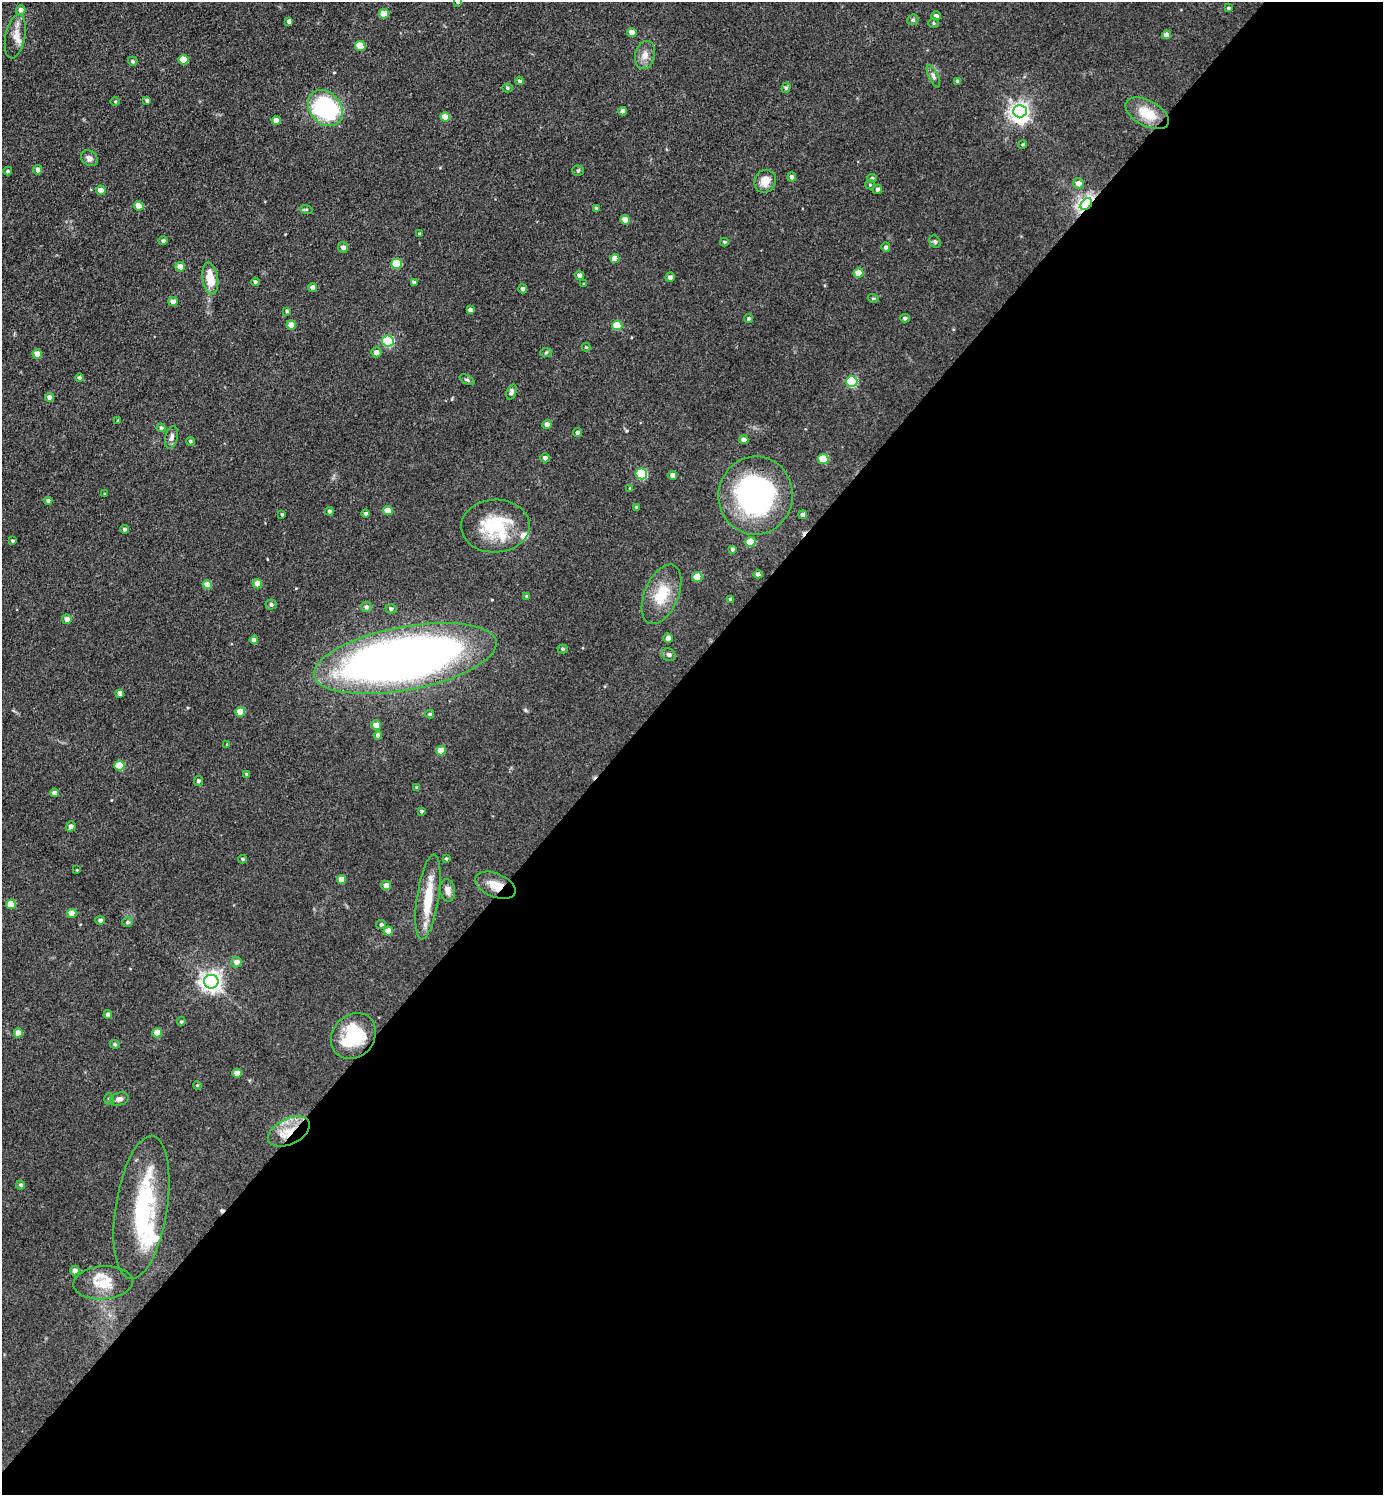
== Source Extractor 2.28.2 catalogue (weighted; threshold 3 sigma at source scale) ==
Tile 12 of 4 x 4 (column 4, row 3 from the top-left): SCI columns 4443-5823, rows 1496-2988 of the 5979 x 5977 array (HDU 1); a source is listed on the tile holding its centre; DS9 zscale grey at full resolution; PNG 1385 x 1497 px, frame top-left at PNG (2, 2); each listed source drawn as its Kron ellipse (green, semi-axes under 4 px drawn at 4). Shown black and unused: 55% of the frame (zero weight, under 3 of 5 exposures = <1% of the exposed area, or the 3 px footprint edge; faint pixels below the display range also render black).
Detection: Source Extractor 2.28.2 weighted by HDU 2 'WHT'; one run over the whole footprint, this tile lists its part. Background 0.0607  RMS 0.0073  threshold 0.0326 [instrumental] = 3 sigma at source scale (4.5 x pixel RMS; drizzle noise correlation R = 1.50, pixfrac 1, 0.05/0.05 arcsec/px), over >= 5 px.
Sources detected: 178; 2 inside a brighter object's white glare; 2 cosmic-ray / hot-pixel residue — neither listed nor drawn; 6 inside a brighter listed object's ellipse — not listed separately; the other 168 listed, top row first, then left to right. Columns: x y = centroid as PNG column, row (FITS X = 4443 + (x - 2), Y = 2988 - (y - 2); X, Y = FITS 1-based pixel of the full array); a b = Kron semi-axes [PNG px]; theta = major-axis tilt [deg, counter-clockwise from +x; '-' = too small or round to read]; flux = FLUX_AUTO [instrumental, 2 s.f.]
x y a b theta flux
458 2 4 3 - 1.3
1228 8 4 3 - 0.96
21 10 5 4 - 2.5
384 14 5 4 - 16
936 16 4 4 - 2.4
913 20 6 5 - 1.2
289 21 4 4 - 3.3
934 23 5 5 - 1
632 32 4 4 - 6.5
1166 35 4 4 - 6.3
15 36 22 10 79 7.6
360 46 5 5 - 15
645 55 14 10 76 5.9
184 60 5 5 - 19
133 61 4 4 - 1.5
933 76 12 4 -65 2.3
519 81 4 4 - 1.2
957 81 4 3 - 0.99
507 88 5 4 - 1.2
786 88 5 4 - 1.3
147 100 4 3 - 1.8
115 101 4 3 - 0.68
325 108 20 15 -49 83
623 111 4 4 - 3.5
1020 111 7 6 - 340
1147 113 24 12 -28 17
445 117 5 4 - 10
276 120 4 4 - 6
1023 144 4 3 - 0.8
89 158 9 7 -37 3
38 170 4 4 - 3
8 171 4 3 - 1.1
578 171 5 5 - 1.1
792 177 4 4 - 2.5
872 178 5 4 - 1.1
765 181 12 10 59 8.5
1078 183 5 5 - 4.3
870 185 5 4 - 0.84
877 189 5 4 - 1.9
101 190 5 4 - 4.7
1086 204 7 5 51 270
139 206 5 4 - 10
596 208 4 4 - 0.86
306 209 6 4 -18 0.86
625 220 5 4 - 8.2
419 234 4 3 - 0.71
163 241 4 4 - 1.7
724 242 4 4 - 1
935 242 6 5 - 1.5
343 247 5 5 - 2.9
886 247 5 4 - 1.8
615 259 5 4 - 9
396 264 5 5 - 27
180 267 5 4 - 6.2
859 273 5 4 - 11
579 275 4 4 - 2.9
670 277 4 4 - 2.5
210 278 16 8 -81 13
255 282 4 4 - 1.5
414 282 4 3 - 1.7
584 284 4 2 - 0.59
313 288 4 4 - 4.2
523 289 4 4 - 2.2
873 298 5 3 - 0.75
173 302 4 4 - 5.2
470 310 4 4 - 2.4
287 311 3 3 - 1.2
905 318 5 4 - 1.3
749 319 4 4 - 1.4
291 325 4 4 - 8.2
617 325 5 5 - 19
388 341 6 5 - 64
586 347 4 4 - 0.94
376 352 5 5 - 4.1
546 352 6 4 4 0.92
37 354 5 4 - 8.1
79 378 4 4 - 1.4
467 380 8 4 -24 1.2
852 382 6 5 - 67
511 392 8 5 71 2.1
50 397 4 4 - 4.6
118 420 4 3 - 0.83
547 424 4 4 - 3.9
161 428 4 4 - 1.5
577 432 4 4 - 1.9
172 437 11 6 76 2.9
744 440 4 4 - 4.4
190 441 4 4 - 1.2
545 458 4 4 - 2.4
823 459 5 5 - 21
641 474 6 5 - 54
673 475 4 4 - 4.5
630 488 4 4 - 0.56
105 494 3 3 - 0.58
756 495 39 37 83 160
48 501 4 4 - 1.9
636 507 4 3 - 0.89
388 510 5 4 - 11
329 511 4 4 - 1.6
366 513 4 4 - 1.5
282 515 4 3 - 0.94
803 515 4 4 - 2.9
495 526 34 26 1 43
124 529 4 4 - 1.5
12 541 4 4 - 1.1
750 542 5 5 - 17
732 549 4 4 - 1.4
758 574 4 4 - 3.9
697 577 5 5 - 20
257 584 5 4 - 7.5
207 585 5 4 - 8.9
661 594 31 17 67 21
527 596 4 3 - 0.81
730 599 4 4 - 1.4
271 605 5 5 - 1.8
366 607 5 5 - 2.2
391 609 5 4 - 1.6
67 619 5 4 - 3.9
668 638 4 4 - 3.8
254 640 4 4 - 3.3
563 649 5 4 - 1.2
669 655 7 6 - 1.8
405 658 93 31 11 680
120 693 4 4 - 3.6
240 712 5 4 - 12
430 714 4 3 - 1.1
376 725 5 4 - 6.5
378 735 4 4 - 2.3
227 744 3 3 - 0.61
441 751 5 4 - 12
119 766 5 5 - 24
247 774 4 4 - 1.5
198 781 5 4 - 1.6
417 788 4 4 - 1.2
54 793 4 4 - 4
421 811 3 3 - 1.1
71 826 5 5 - 2.3
243 859 4 3 - 1.2
446 859 4 3 - 0.9
77 870 3 3 - 0.54
341 879 4 4 - 7
386 885 5 4 - 5.1
495 885 21 12 -22 10
448 890 11 7 -82 4
428 897 43 11 81 23
11 904 5 5 - 14
71 913 5 4 - 10
100 920 5 4 - 2
128 922 5 5 - 1.6
381 925 5 4 - 1.5
388 931 4 4 - 7.5
236 962 5 5 - 3.9
211 982 7 7 - 430
108 1015 4 4 - 3.1
181 1022 4 4 - 0.91
18 1033 4 4 - 8.3
157 1033 5 5 - 12
353 1036 24 21 50 41
115 1044 5 4 - 0.96
237 1073 5 4 - 7.8
197 1085 4 3 - 0.68
109 1099 6 5 - 1.2
119 1099 9 6 13 2.9
289 1131 22 13 26 17
21 1185 4 4 - 1.6
141 1208 72 26 81 65
75 1271 5 4 - 3.8
103 1283 29 16 4 16
Overlapping masked pixels (flux is a lower limit): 3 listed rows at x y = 1086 204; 495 885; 289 1131
Isophote crosses this tile's border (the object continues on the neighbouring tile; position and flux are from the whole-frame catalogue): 1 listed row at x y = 458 2